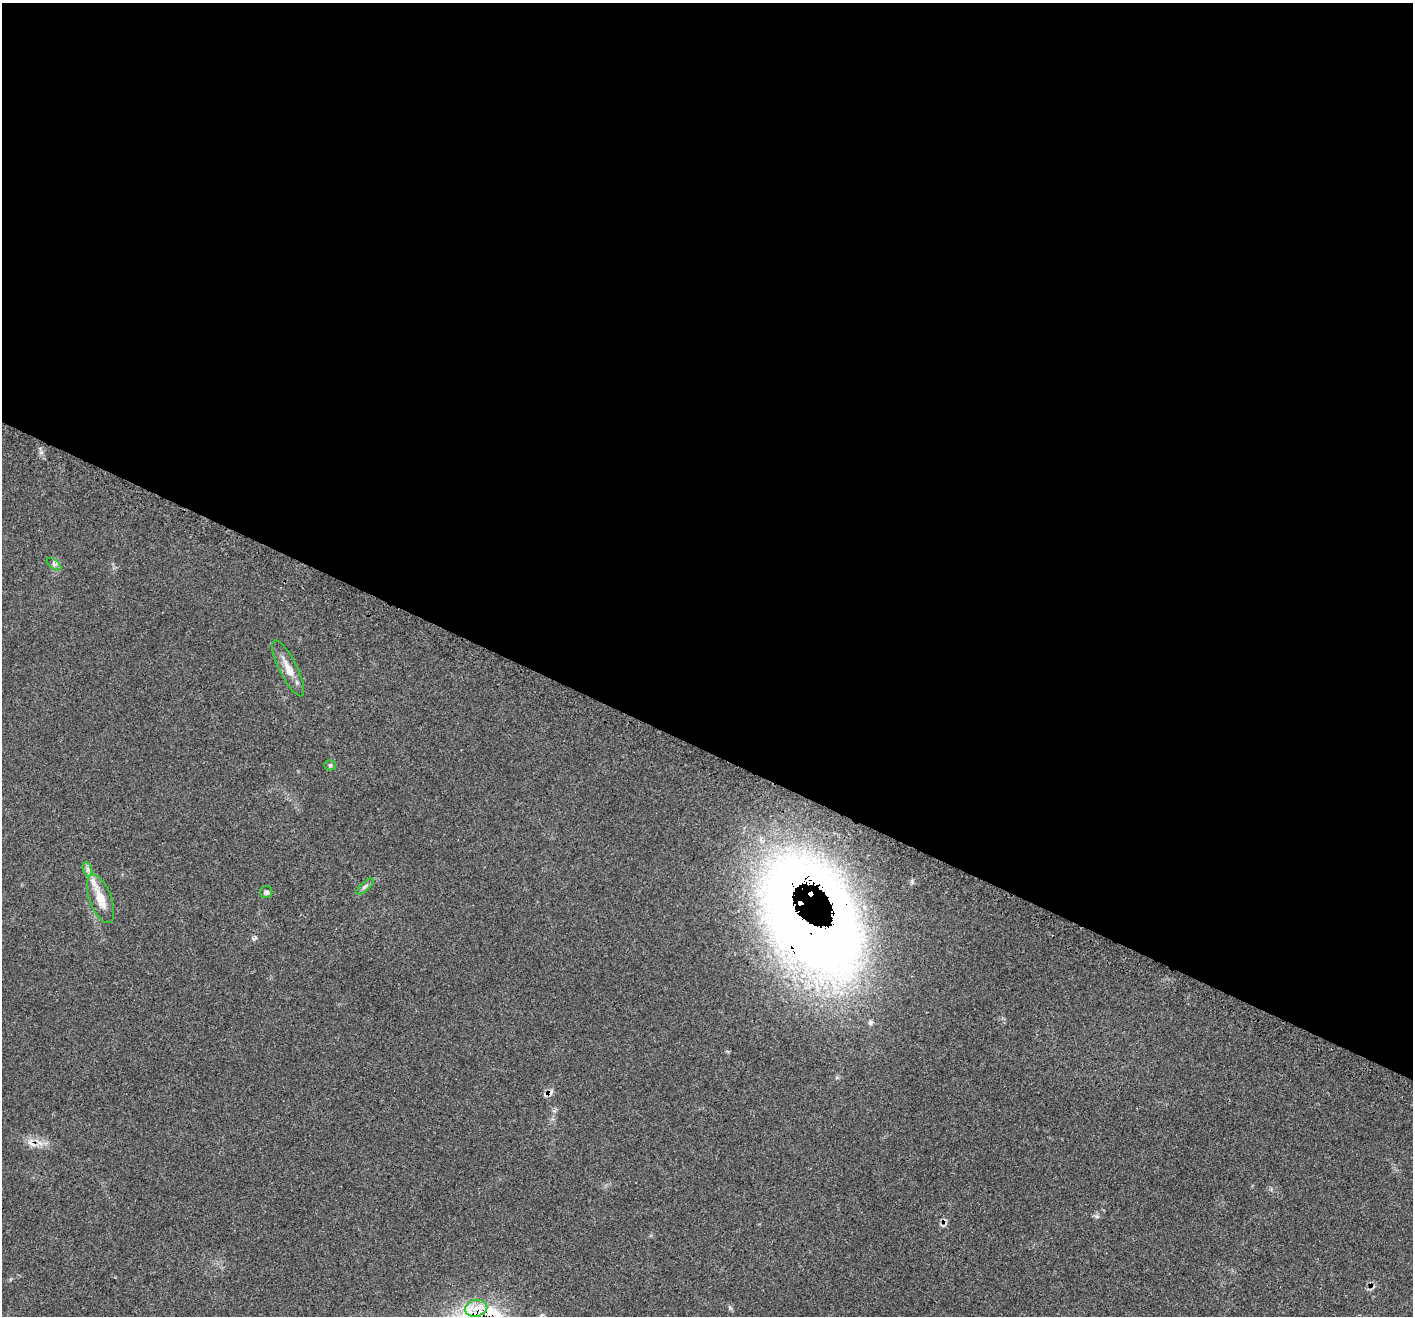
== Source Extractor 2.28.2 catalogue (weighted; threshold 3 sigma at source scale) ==
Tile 3 of 4 x 4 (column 3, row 1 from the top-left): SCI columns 2850-4260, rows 4247-5560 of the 5693 x 5706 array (HDU 1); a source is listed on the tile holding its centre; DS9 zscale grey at full resolution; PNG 1415 x 1318 px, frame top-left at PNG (2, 3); each listed source drawn as its Kron ellipse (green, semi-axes under 4 px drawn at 4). Shown black and unused: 57% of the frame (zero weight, under 3 of 4 exposures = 2% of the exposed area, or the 3 px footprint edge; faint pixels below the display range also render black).
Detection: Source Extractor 2.28.2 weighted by HDU 2 'WHT'; one run over the whole footprint, this tile lists its part. Background 0.0705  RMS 0.0055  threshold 0.0249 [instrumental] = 3 sigma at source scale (4.5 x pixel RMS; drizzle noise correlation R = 1.50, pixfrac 1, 0.05/0.05 arcsec/px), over >= 5 px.
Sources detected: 14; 1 rendered entirely black (masked); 4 cosmic-ray / hot-pixel residue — neither listed nor drawn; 1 inside a brighter listed object's ellipse — not listed separately; the other 8 listed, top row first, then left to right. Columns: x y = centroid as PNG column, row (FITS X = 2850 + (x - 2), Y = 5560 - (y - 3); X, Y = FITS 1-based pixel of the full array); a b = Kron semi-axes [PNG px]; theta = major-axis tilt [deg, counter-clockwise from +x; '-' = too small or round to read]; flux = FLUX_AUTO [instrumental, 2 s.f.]
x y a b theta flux
54 564 8 4 -36 1.4
288 668 31 9 -64 7.3
330 765 5 5 - 0.85
87 869 7 4 -71 1.4
365 886 11 4 42 1.5
266 892 6 6 - 1.5
101 899 25 11 -70 9.9
476 1308 11 8 11 5.4